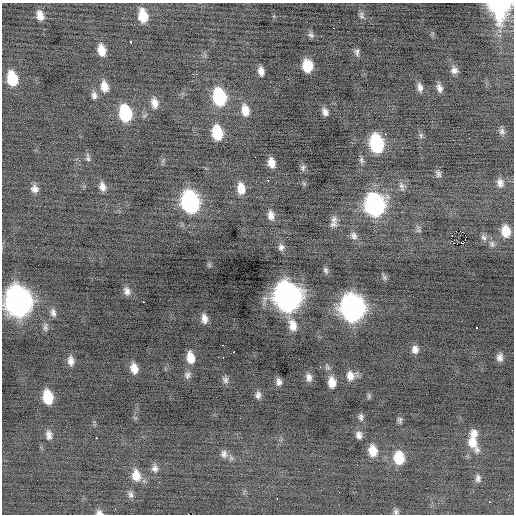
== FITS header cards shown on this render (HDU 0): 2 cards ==
NAXIS1  =                  512 / Axis length
NAXIS2  =                  512 / Axis length

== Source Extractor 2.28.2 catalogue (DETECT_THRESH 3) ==
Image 512 x 512 px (HDU 0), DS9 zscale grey, 1 PNG px = 1 image px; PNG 516 x 516 px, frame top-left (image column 1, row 512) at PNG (2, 3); no overlay
Background -0.236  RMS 0.87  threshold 2.6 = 3 sigma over >= 5 px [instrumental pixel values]
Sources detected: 102; all 102 listed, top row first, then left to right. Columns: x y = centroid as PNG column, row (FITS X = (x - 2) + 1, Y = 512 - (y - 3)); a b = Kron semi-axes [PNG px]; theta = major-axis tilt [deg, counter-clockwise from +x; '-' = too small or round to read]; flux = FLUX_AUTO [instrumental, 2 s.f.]
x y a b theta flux
499 7 16 14 -75 6300
40 15 11 7 -74 460
143 16 12 8 -81 1300
362 16 8 4 -34 130
311 35 9 7 -38 170
130 41 3 3 - 790
101 50 11 7 -77 700
357 52 9 6 -71 180
307 66 10 8 -84 1300
454 70 8 8 - 270
261 71 8 5 -79 340
193 74 2 2 - 220
196 74 3 2 - 190
12 78 12 8 -77 1800
104 87 12 8 -79 560
420 87 10 6 -81 260
439 88 10 6 -71 270
94 95 9 7 -80 230
219 97 14 10 -78 4100
154 103 12 7 -79 430
245 110 13 8 -81 640
325 112 8 5 -64 260
125 113 13 9 -79 3400
502 131 9 8 - 210
217 133 12 8 -79 1900
385 134 3 2 - 720
421 135 7 5 -83 120
469 138 2 2 - 50
376 143 13 9 -79 5600
255 157 2 2 - 360
88 158 12 5 -82 160
361 160 9 6 -82 140
271 163 8 6 -76 510
303 168 8 6 85 140
438 174 9 7 -64 170
268 180 3 2 - 110
500 183 11 8 -76 320
402 186 13 6 -79 210
102 187 10 7 -79 340
241 188 12 8 -81 730
35 189 8 7 - 300
190 202 14 10 -77 12000
375 205 14 11 -80 15000
271 215 10 7 -82 330
334 219 11 9 65 320
419 231 6 4 -19 86
460 231 2 2 - 880
506 231 12 8 -81 920
354 236 11 8 -48 260
483 237 9 6 -55 190
492 244 9 6 -70 190
281 247 8 7 - 200
326 270 8 5 -77 140
127 291 10 8 -77 300
287 296 15 12 -76 50000
18 301 16 12 -78 49000
143 302 3 2 - 120
352 308 15 12 -79 32000
53 313 10 6 -77 220
204 319 10 6 -83 360
293 325 14 9 -75 630
45 327 11 6 90 160
477 328 3 2 - 250
222 345 3 2 - 73
415 349 9 7 -84 310
234 351 3 2 - 200
218 357 2 2 - 92
223 357 2 2 - 53
500 357 8 6 -82 260
190 358 13 8 -80 770
71 361 11 7 -87 340
320 367 3 2 - 45
134 368 11 7 -75 550
253 374 2 2 - 40
187 376 11 7 80 240
350 376 12 9 -79 480
309 378 10 7 -81 270
225 380 10 8 -63 210
279 382 8 5 -81 230
332 382 11 7 -85 620
258 395 9 7 80 210
48 397 11 8 -80 1800
361 417 9 6 -82 170
240 418 2 2 - 40
400 420 9 5 -90 140
512 430 2 2 - 35
474 434 11 10 - 480
49 435 12 7 -81 300
359 435 9 7 -70 270
96 438 3 2 - 600
472 442 22 11 -60 920
373 451 11 8 -81 830
224 454 11 10 - 300
399 458 12 9 -83 1600
155 468 9 8 - 250
136 475 14 10 -82 720
478 478 10 6 83 200
131 494 9 7 -84 180
277 498 3 2 - 180
489 502 2 2 - 110
396 512 7 6 - 130
99 513 7 6 - 190
At the frame edge (FLAGS 8, measured only in part): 5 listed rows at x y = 499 7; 18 301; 512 430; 396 512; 99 513